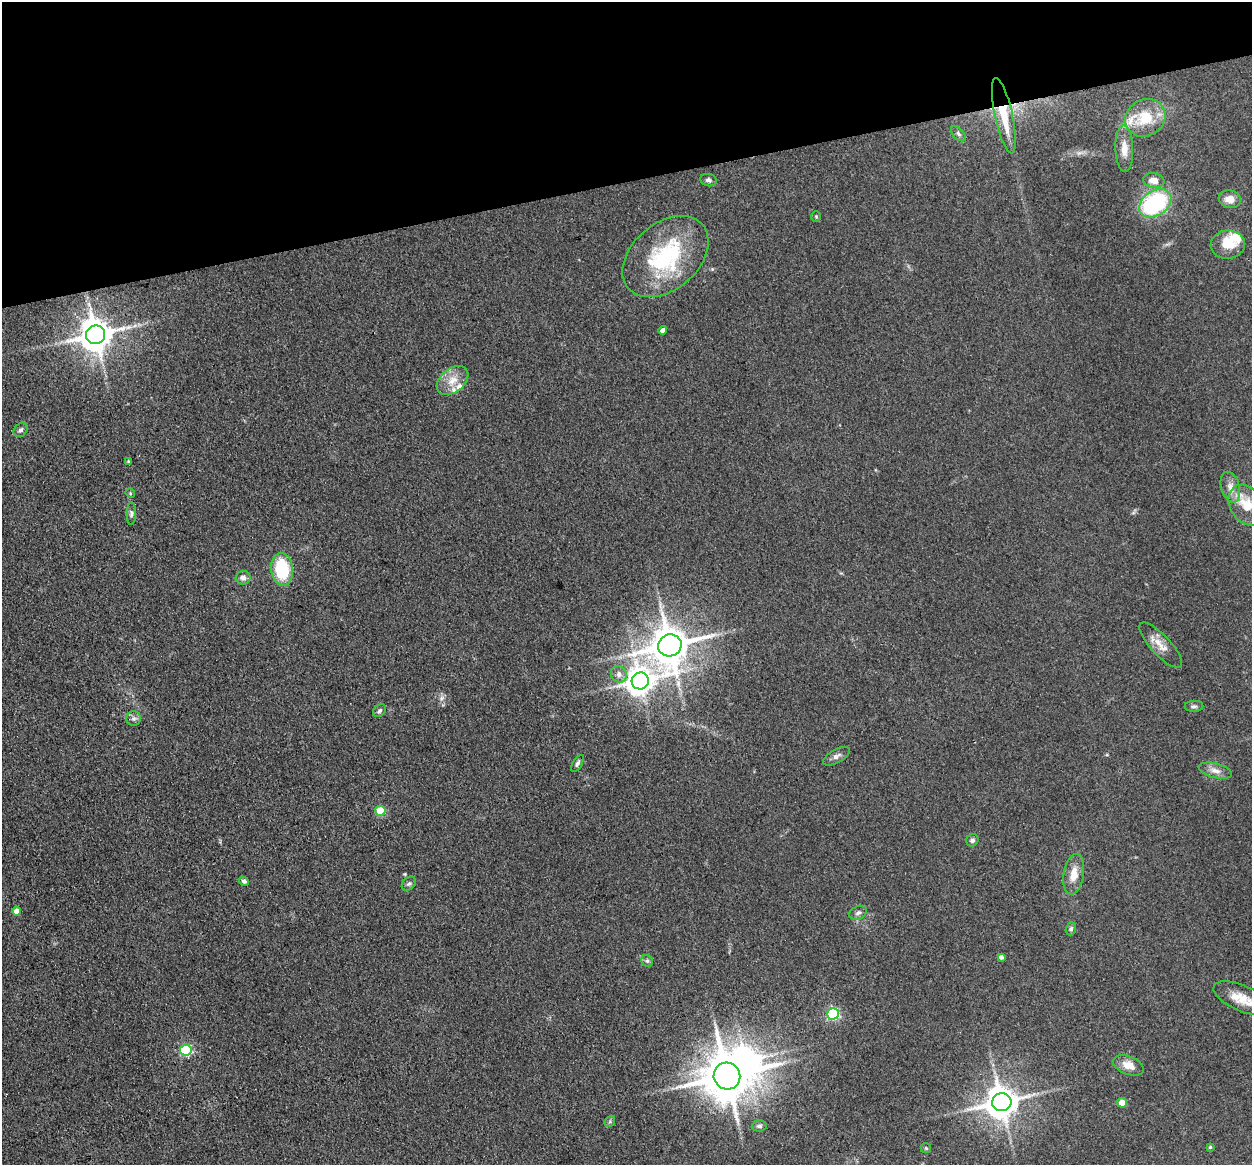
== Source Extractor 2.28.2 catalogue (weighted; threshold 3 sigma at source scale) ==
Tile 3 of 4 x 4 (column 3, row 1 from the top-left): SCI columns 2600-3849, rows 3769-4931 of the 5198 x 5093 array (HDU 1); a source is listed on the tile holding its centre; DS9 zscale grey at full resolution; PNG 1254 x 1167 px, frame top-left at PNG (2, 2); each listed source drawn as its Kron ellipse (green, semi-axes under 4 px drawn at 4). Shown black and unused: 15% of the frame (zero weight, under 3 of 4 exposures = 7% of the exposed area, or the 3 px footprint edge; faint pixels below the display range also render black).
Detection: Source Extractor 2.28.2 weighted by HDU 2 'WHT'; one run over the whole footprint, this tile lists its part. Background 0.106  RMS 0.0078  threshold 0.0353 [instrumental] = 3 sigma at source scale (4.5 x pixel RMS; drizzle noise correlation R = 1.50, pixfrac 1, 0.05/0.05 arcsec/px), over >= 5 px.
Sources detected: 58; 2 inside a brighter object's white glare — neither listed nor drawn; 3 inside a brighter listed object's ellipse — not listed separately; the other 53 listed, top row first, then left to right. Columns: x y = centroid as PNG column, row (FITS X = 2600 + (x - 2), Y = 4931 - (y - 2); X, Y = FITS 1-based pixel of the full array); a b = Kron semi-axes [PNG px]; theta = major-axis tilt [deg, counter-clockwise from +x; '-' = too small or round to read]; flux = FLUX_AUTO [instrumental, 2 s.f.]
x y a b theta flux
1004 116 38 9 -78 28
1145 118 21 18 31 28
958 134 9 5 -46 2.1
1124 149 23 9 -88 9.2
708 180 8 6 -14 2.4
1154 180 10 7 -9 7
1230 199 11 9 -9 7.9
1155 203 17 12 34 88
816 217 5 4 - 1
1228 245 17 14 7 17
665 257 49 33 41 86
663 330 4 4 - 3.6
96 335 9 9 - 1700
453 381 18 12 39 12
21 430 8 6 48 1.9
128 461 4 4 - 0.73
1230 487 16 9 -74 6.9
130 493 5 4 - 0.92
1246 505 22 16 -57 19
131 514 11 4 89 2.2
282 569 16 11 -84 42
243 578 7 7 - 4.3
670 645 12 11 - 2500
1161 645 29 10 -47 9.9
619 674 8 7 - 3.9
640 681 8 8 - 1000
1194 706 9 5 1 2
380 711 7 5 45 1.9
134 719 7 7 - 2.5
837 756 15 7 30 3.5
577 763 9 4 59 2.1
1215 771 17 7 -14 5.5
380 811 5 5 - 35
972 840 6 6 - 2.3
1074 874 20 10 80 11
244 881 5 4 - 1.6
409 884 8 6 47 1.8
17 911 4 4 - 7.9
858 913 9 6 27 2.6
1071 929 6 5 - 1.8
1001 957 4 4 - 2.7
647 961 6 5 - 1.6
1242 998 31 12 -24 15
833 1014 6 5 - 120
186 1050 5 5 - 92
1128 1065 16 9 -21 9.4
727 1076 13 13 - 3300
1002 1102 9 9 - 1600
1122 1103 5 4 - 14
610 1121 6 4 49 1.2
759 1126 7 5 6 2.2
1210 1147 4 4 - 1.1
926 1148 5 5 - 1.1
Overlapping masked pixels (flux is a lower limit): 1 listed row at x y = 1004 116
Isophote crosses this tile's border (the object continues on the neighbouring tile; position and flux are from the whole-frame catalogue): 2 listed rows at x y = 1246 505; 1242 998